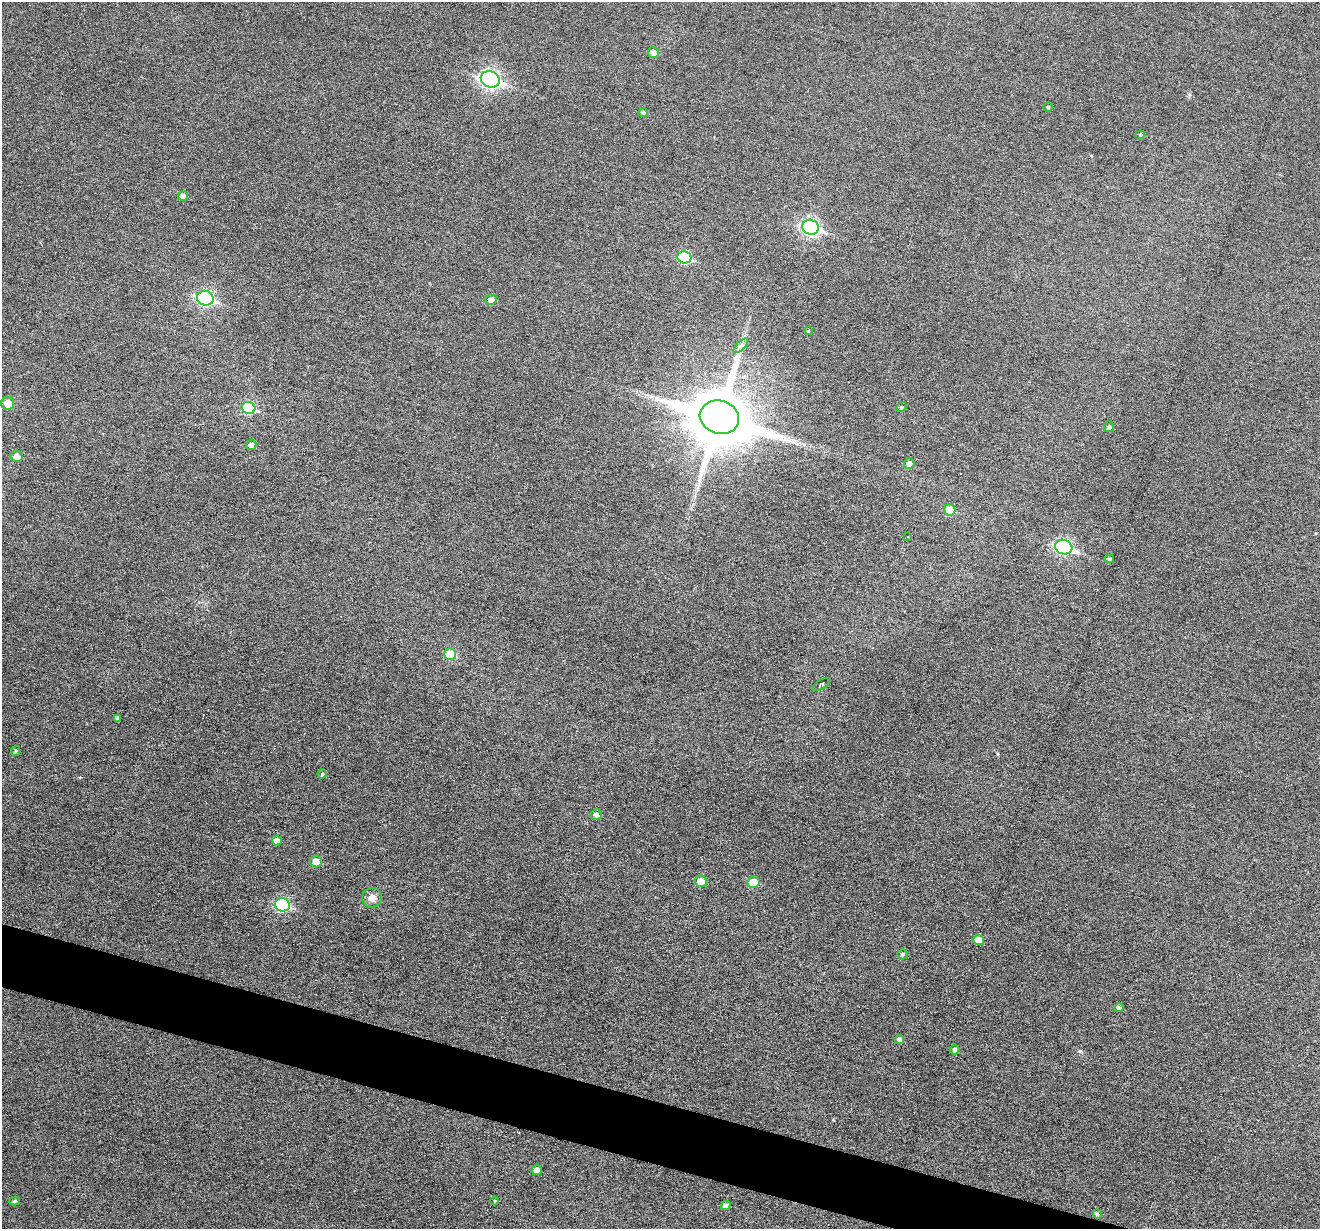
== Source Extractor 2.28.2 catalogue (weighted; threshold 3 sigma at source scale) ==
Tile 6 of 4 x 4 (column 2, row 2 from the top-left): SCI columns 1321-2638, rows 2708-3934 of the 5274 x 5287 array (HDU 1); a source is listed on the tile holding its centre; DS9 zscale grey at full resolution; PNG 1322 x 1231 px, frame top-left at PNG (2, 2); each listed source drawn as its Kron ellipse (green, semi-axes under 4 px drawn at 4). Shown black and unused: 4% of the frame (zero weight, under 3 of 6 exposures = <1% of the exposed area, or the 3 px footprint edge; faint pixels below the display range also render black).
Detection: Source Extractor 2.28.2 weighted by HDU 2 'WHT'; one run over the whole footprint, this tile lists its part. Background 0.043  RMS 0.0054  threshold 0.0221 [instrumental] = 3 sigma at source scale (4.09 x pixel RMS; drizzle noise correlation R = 1.36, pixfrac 0.8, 0.05/0.05 arcsec/px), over >= 5 px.
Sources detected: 47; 1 cosmic-ray / hot-pixel residue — neither listed nor drawn; the other 46 listed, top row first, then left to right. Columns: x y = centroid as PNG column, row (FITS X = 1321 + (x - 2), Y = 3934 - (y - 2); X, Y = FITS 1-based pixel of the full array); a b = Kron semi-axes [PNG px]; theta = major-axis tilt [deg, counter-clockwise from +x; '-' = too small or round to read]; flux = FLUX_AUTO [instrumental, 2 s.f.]
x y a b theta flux
653 52 5 5 - 2.4
490 79 10 8 -24 150
1048 107 4 4 - 0.58
643 112 4 4 - 0.97
1141 135 5 4 - 0.65
183 196 5 5 - 2
811 227 8 7 - 100
684 257 7 6 - 29
205 298 8 7 - 83
491 300 6 5 - 2.6
808 331 4 3 - 0.4
741 346 9 3 45 1.3
8 403 6 6 - 5.7
902 407 5 4 - 0.74
249 408 7 6 - 30
719 417 20 16 -18 3800
1109 427 5 5 - 1
251 445 5 5 - 2.1
17 456 6 5 - 3.5
909 463 5 5 - 2.3
950 510 6 5 - 8.8
908 537 3 2 - 0.72
1064 547 9 7 -17 95
1109 559 5 4 - 0.8
450 654 6 6 - 12
821 684 10 5 30 1.3
118 718 4 3 - 1.1
16 751 5 4 - 0.65
322 774 4 4 - 0.66
596 815 6 5 - 1.9
277 840 5 5 - 2.7
316 861 6 6 - 5.3
701 881 6 5 - 5.7
753 882 6 5 - 10
372 898 10 9 - 3.8
282 905 7 6 - 56
978 940 5 5 - 5.8
903 954 5 5 - 1.1
1119 1008 5 4 - 1.5
899 1040 4 4 - 1.7
955 1049 5 5 - 1.3
537 1170 5 5 - 2.4
15 1201 5 4 - 0.83
494 1201 4 3 - 0.47
726 1206 5 4 - 2.2
1097 1214 4 4 - 0.91